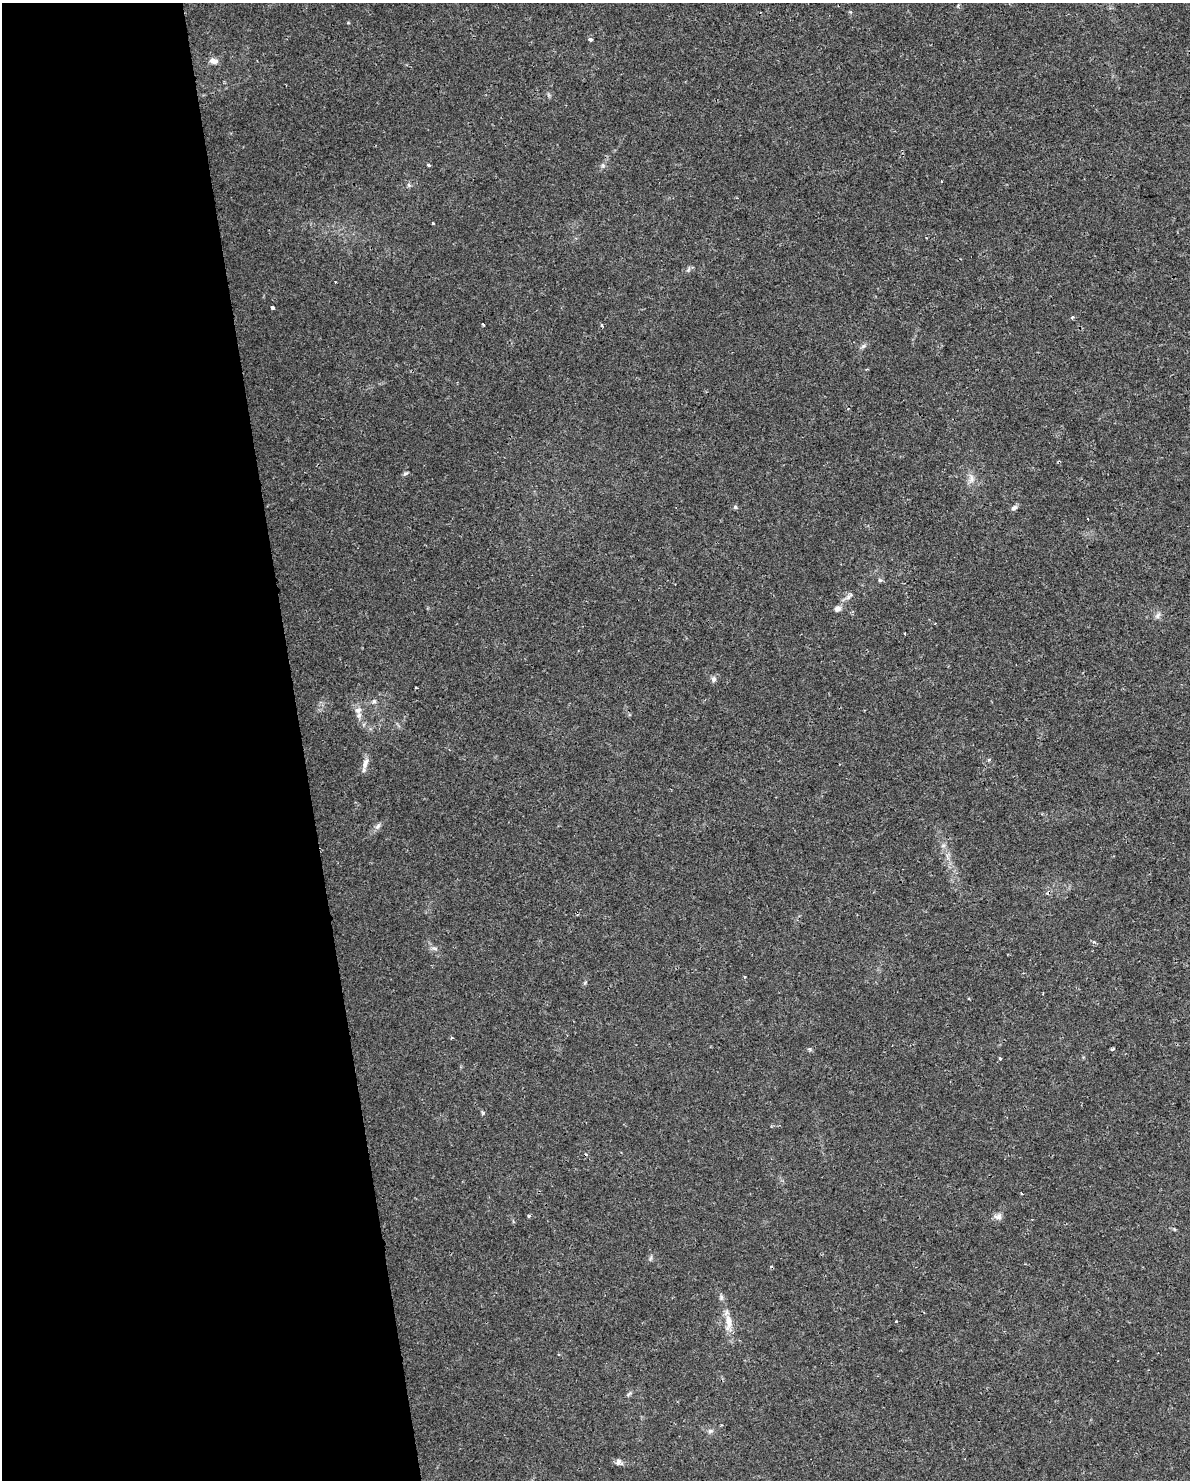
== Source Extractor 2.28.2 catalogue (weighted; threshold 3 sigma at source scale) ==
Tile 5 of 4 x 3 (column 1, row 2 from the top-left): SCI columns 1-1188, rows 1542-3019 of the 4754 x 4517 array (HDU 1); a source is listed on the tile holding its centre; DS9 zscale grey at full resolution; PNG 1192 x 1482 px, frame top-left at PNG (2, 3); no overlay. Shown black and unused: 25% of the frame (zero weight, under 2 of 3 exposures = <1% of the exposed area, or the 3 px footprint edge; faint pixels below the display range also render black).
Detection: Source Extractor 2.28.2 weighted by HDU 2 'WHT'; one run over the whole footprint, this tile lists its part. Background 0.00454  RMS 0.0028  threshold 0.0125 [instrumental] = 3 sigma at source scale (4.5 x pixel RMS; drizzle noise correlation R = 1.50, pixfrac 1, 0.0396/0.0396 arcsec/px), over >= 5 px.
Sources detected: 52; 4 cosmic-ray / hot-pixel residue — not listed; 1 inside a brighter listed object's ellipse — not listed separately; the other 47 listed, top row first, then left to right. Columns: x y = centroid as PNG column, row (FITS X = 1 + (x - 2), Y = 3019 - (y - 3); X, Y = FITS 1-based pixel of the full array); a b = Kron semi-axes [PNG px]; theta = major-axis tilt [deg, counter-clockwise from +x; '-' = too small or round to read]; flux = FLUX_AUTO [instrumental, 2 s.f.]
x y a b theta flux
958 6 5 4 - 0.43
590 39 4 3 - 1.2
214 61 9 6 -9 1.8
429 165 3 3 - 0.59
603 165 7 5 -46 0.58
409 185 6 6 - 0.51
433 223 3 3 - 0.44
688 270 8 4 59 0.57
272 307 4 3 - 2.6
1072 317 5 3 - 0.37
483 324 3 3 - 0.6
863 346 9 3 45 0.57
405 473 7 4 26 0.47
971 478 15 8 -81 2
735 507 5 5 - 0.44
1014 508 8 5 26 0.91
880 580 5 5 - 0.45
848 597 10 5 32 0.9
837 609 9 7 38 1.1
1158 615 9 7 54 0.95
905 633 2 2 - 0.26
713 679 8 6 77 0.9
374 701 6 6 - 0.59
359 715 11 7 -88 1.4
989 760 4 3 - 0.58
365 763 18 7 74 1.8
378 826 10 6 59 0.93
943 846 7 4 19 0.5
947 857 10 3 -69 0.76
1094 942 5 4 - 0.59
435 948 7 4 -20 0.56
744 977 4 3 - 0.29
585 982 6 3 21 0.32
809 1049 6 5 - 0.4
1113 1049 5 3 - 0.43
1000 1058 4 3 - 0.38
483 1113 6 4 -72 0.36
1021 1193 3 2 - 0.24
529 1216 5 3 - 0.32
998 1216 12 8 -3 1.2
651 1258 10 4 79 0.52
721 1297 8 5 90 0.67
896 1321 3 3 - 0.74
728 1322 23 9 88 3.8
629 1394 11 3 45 0.51
710 1431 8 6 15 0.76
619 1462 10 8 -25 1.1